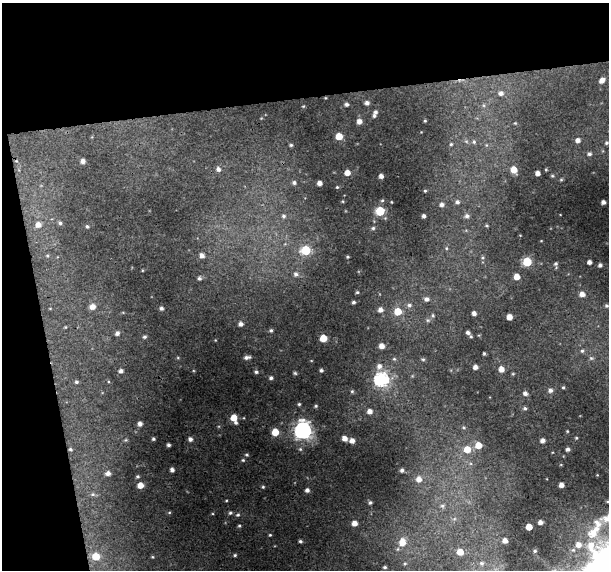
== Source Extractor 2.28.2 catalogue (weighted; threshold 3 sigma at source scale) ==
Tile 1 of 2 x 2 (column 1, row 1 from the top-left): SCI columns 1-607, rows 586-1153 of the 1214 x 1167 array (HDU 1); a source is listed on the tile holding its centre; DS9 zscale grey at full resolution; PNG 611 x 572 px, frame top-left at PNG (2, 3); no overlay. Shown black and unused: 23% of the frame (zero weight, under 3 of 4 exposures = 1% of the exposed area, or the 3 px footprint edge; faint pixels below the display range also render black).
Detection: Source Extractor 2.28.2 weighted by HDU 2 'WHT'; one run over the whole footprint, this tile lists its part. Background 0.0207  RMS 0.0035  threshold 0.0158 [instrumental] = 3 sigma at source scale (4.5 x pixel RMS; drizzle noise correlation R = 1.50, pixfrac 1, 0.0396/0.0396 arcsec/px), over >= 5 px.
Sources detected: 154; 1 inside a brighter listed object's ellipse — not listed separately; the other 153 listed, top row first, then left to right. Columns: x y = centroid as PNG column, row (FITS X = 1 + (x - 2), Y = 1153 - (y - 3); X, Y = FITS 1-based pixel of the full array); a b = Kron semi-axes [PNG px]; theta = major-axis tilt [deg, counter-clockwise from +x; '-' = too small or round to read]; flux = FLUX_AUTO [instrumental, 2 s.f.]
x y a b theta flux
602 80 5 4 - 2.3
501 93 7 6 - 1.5
367 103 5 4 - 1.1
346 104 4 4 - 0.8
303 106 5 3 - 0.29
375 112 6 4 44 0.85
359 121 5 4 - 2
425 121 3 3 - 0.4
515 123 4 4 - 0.29
339 136 5 5 - 6.1
578 140 5 4 - 1.5
474 142 6 5 - 0.65
606 143 5 4 - 0.54
451 144 5 5 - 0.52
291 145 4 4 - 0.5
589 154 5 4 - 0.77
83 161 4 4 - 1.4
218 169 6 5 - 1.1
514 170 5 5 - 4.6
546 170 4 2 - 0.27
347 173 5 4 - 2.7
537 173 4 4 - 1.7
381 176 4 4 - 1.5
552 176 4 3 - 0.39
561 180 5 3 - 0.37
294 183 5 5 - 0.78
319 183 4 4 - 1.9
337 187 3 3 - 0.35
425 191 4 4 - 0.42
382 200 5 4 - 0.47
457 202 6 6 - 1.2
603 202 4 4 - 1.3
442 205 6 6 - 1.4
380 211 5 5 - 18
284 216 6 5 - 0.71
424 216 4 4 - 1
467 216 7 6 - 1.2
60 223 4 4 - 0.58
38 225 6 5 - 2.1
87 226 4 3 - 0.5
487 226 5 3 - 0.37
373 228 5 4 - 0.62
446 248 5 5 - 0.55
306 250 5 5 - 20
202 255 5 4 - 1.7
47 256 5 3 - 0.36
348 257 3 3 - 0.37
527 262 5 5 - 17
589 262 4 4 - 1.5
556 264 5 4 - 0.6
600 265 4 4 - 0.93
296 274 7 6 - 1.3
517 277 5 4 - 3.8
199 278 4 4 - 0.65
357 292 4 4 - 0.45
582 294 6 5 - 2.3
426 299 6 5 - 1.4
354 302 3 3 - 0.62
409 305 7 6 - 1
607 306 5 5 - 0.66
92 307 6 6 - 2.3
161 308 3 3 - 0.75
380 310 5 5 - 1.8
398 311 6 5 - 6.8
474 313 4 4 - 1.3
433 315 6 4 -70 0.52
509 317 5 4 - 3.1
241 324 5 5 - 1.3
65 327 5 3 - 0.25
271 330 5 4 - 0.54
468 332 6 5 - 1.2
117 333 5 4 - 0.97
144 337 4 4 - 0.57
323 338 5 5 - 7.1
382 346 5 5 - 2.3
582 351 5 5 - 0.6
484 353 3 3 - 0.42
247 357 7 4 9 1.1
591 358 6 6 - 0.69
423 359 5 4 - 0.49
379 366 8 7 - 1.8
475 367 4 4 - 1.6
501 369 5 5 - 2.7
321 370 3 3 - 0.67
121 371 4 4 - 1.2
256 372 5 4 - 0.64
295 373 4 4 - 0.47
271 378 4 4 - 0.77
381 379 6 6 - 65
76 382 4 4 - 0.59
563 387 4 3 - 0.41
550 390 6 5 - 1
352 391 5 4 - 0.45
525 393 5 5 - 1.2
299 404 4 4 - 0.44
316 406 5 4 - 0.43
525 408 5 5 - 0.64
370 411 5 5 - 2
234 418 5 5 - 5
236 423 4 4 - 0.67
140 424 4 4 - 1.5
464 427 6 4 -19 0.52
303 430 7 7 - 130
567 431 4 3 - 0.29
275 432 5 5 - 8.1
344 438 5 4 - 2
576 438 4 4 - 0.35
153 439 4 3 - 0.59
190 439 5 4 - 1.2
126 440 5 5 - 0.41
542 440 5 4 - 1.5
352 441 5 4 - 2.2
169 445 3 3 - 0.7
478 445 5 5 - 4.6
70 449 5 4 - 0.51
467 449 6 6 - 5
568 449 4 4 - 1
247 455 5 4 - 0.49
243 460 5 4 - 0.4
172 470 4 4 - 1.4
402 470 4 3 - 0.86
108 473 6 5 - 1.4
138 477 4 4 - 0.54
419 479 6 6 - 2.3
140 485 5 5 - 3.7
561 485 4 4 - 2.1
263 487 4 4 - 0.43
307 490 5 5 - 1.1
93 494 7 5 -20 0.75
370 503 5 4 - 0.53
442 506 7 5 -2 0.84
169 512 5 3 - 0.37
230 513 4 4 - 0.49
238 515 5 4 - 0.49
454 519 7 4 18 0.65
540 522 4 4 - 1.5
354 523 4 4 - 2.6
239 526 4 3 - 0.41
529 527 5 4 - 4.6
270 535 3 3 - 0.32
505 540 5 5 - 2.1
300 541 4 3 - 0.58
402 542 9 7 83 4.8
578 545 7 7 - 2.4
535 551 4 4 - 0.52
460 552 5 5 - 5.5
235 555 3 3 - 0.39
96 556 6 5 - 7.1
152 557 4 4 - 0.33
481 563 7 7 - 1.4
405 564 6 5 - 0.66
607 566 34 21 60 670
385 567 5 3 - 0.55
Isophote crosses this tile's border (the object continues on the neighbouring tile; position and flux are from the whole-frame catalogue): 1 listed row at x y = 607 566